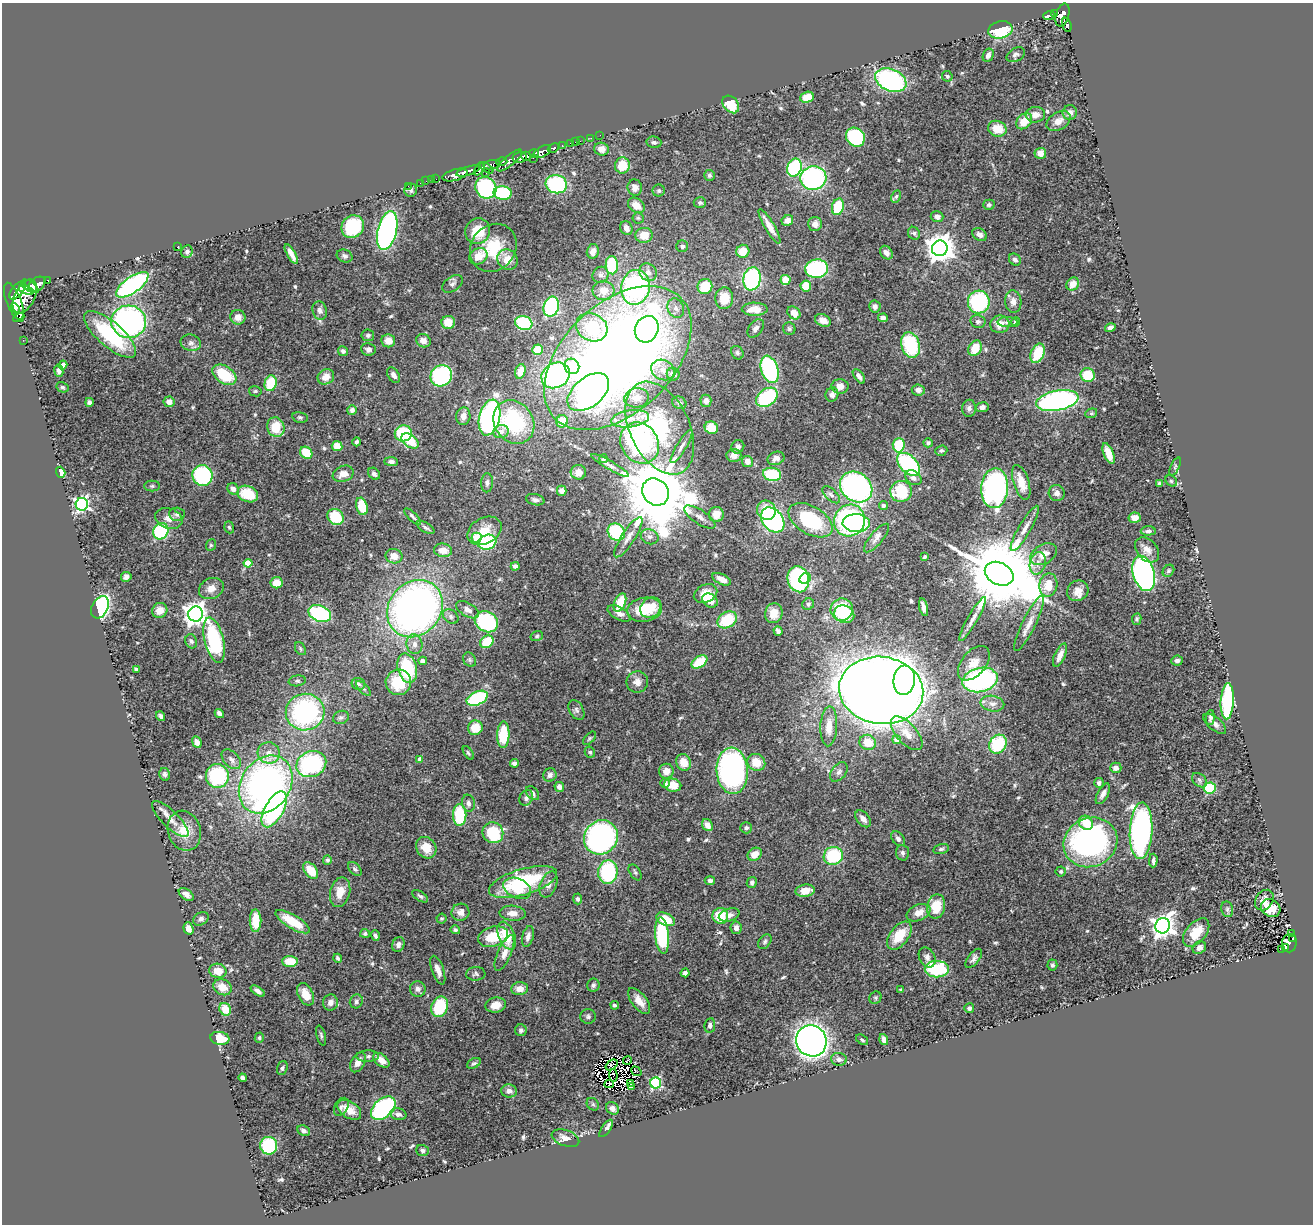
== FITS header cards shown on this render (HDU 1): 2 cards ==
NAXIS1  =                 1311
NAXIS2  =                 1222

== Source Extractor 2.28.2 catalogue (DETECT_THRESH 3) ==
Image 1311 x 1222 px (HDU 1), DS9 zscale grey, 1 PNG px = 1 image px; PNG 1315 x 1226 px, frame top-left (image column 1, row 1222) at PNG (2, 3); each listed source drawn as its Kron ellipse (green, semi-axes under 4 px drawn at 4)
Background 0.699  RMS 0.037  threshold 0.112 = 3 sigma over >= 5 px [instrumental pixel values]
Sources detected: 579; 4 with non-positive FLUX_AUTO (blend fragments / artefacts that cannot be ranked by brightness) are neither listed nor drawn; of the other 575, the 500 brightest by FLUX_AUTO listed and drawn (75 fainter detections omitted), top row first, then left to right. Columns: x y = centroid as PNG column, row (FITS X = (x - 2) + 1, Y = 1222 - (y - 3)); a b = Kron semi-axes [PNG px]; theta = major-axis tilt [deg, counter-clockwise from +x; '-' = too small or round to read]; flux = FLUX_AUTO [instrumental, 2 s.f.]
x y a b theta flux
1054 14 4 3 - 200
1049 15 6 3 21 210
1063 15 12 6 74 1100
1067 25 7 4 -72 110
1000 30 12 8 11 120
988 55 7 5 64 11
1016 55 10 6 30 7.1
947 76 5 5 - 4.5
891 80 16 11 -23 440
807 97 7 5 20 35
731 104 10 7 -50 65
1070 113 7 7 - 14
1035 115 9 8 - 18
1024 121 9 6 45 41
1059 121 13 8 31 20
997 129 9 7 -20 49
600 135 2 2 - 6.4
855 137 10 9 - 200
591 138 2 2 - 7.1
580 141 2 2 - 13
575 142 2 2 - 5.6
654 142 7 5 -13 6.5
571 143 3 3 - 48
562 146 3 2 - 24
553 148 6 4 28 340
601 149 7 6 - 22
542 152 10 5 30 1500
534 153 5 3 - 650
1040 153 6 5 - 22
526 156 5 3 - 670
520 158 7 5 9 2000
533 158 2 2 - 80
510 160 16 5 39 980
502 162 5 3 - 550
492 165 8 4 10 550
622 165 8 7 - 54
486 168 8 4 -36 380
794 168 9 7 68 190
480 169 7 3 51 400
468 171 12 3 17 1700
486 173 2 2 - 93
455 175 13 5 16 2100
709 175 5 5 - 5.5
813 178 13 12 - 360
436 179 2 2 - 12
432 180 3 2 - 10
426 181 2 2 - 13
420 183 2 2 - 11
556 184 11 9 -16 290
408 186 2 2 - 15
486 188 11 10 - 310
635 188 8 7 - 15
411 190 6 6 - 7.2
659 191 6 6 - 5.2
503 193 9 7 -6 140
896 196 6 4 63 4.1
700 203 6 5 - 5.7
636 205 9 6 -39 31
989 205 6 5 - 6.5
838 207 8 6 73 100
937 217 6 5 - 12
638 218 6 5 - 4.3
787 220 6 5 - 12
815 224 7 7 - 14
769 226 20 5 -59 29
353 227 12 10 48 180
626 228 7 6 - 13
387 230 20 9 76 720
478 231 13 12 - 67
914 233 7 6 - 5.1
644 235 8 7 - 37
979 235 8 6 -33 13
682 246 6 6 - 7
177 247 3 2 - 9.1
493 248 25 22 50 110
940 248 8 8 - 3600
593 251 7 6 - 15
743 251 6 6 - 39
187 252 6 5 - 7
886 253 7 5 -54 13
291 254 11 4 -60 19
345 256 8 6 -25 7.5
478 256 9 8 - 35
508 260 11 9 -47 41
1015 260 6 5 - 9
612 265 9 6 -88 120
817 269 11 9 10 220
648 272 9 8 - 14
601 275 8 7 - 8.4
752 279 11 8 81 310
48 280 3 3 - 83
785 280 5 5 - 40
37 284 9 6 38 2500
452 284 11 7 34 8.7
1073 284 7 6 - 26
132 285 19 8 35 460
30 286 10 5 -32 1900
806 286 5 5 - 56
635 287 17 14 79 460
705 287 7 7 - 80
18 290 11 5 50 1600
26 290 7 4 -20 1300
603 291 11 9 -5 22
25 296 18 10 63 3500
724 298 11 9 86 50
14 301 19 7 -69 3500
979 302 11 11 - 220
1013 302 11 8 -85 15
875 306 6 5 - 9.6
551 307 10 7 74 310
15 308 5 3 - 750
676 308 10 8 -63 13
755 309 13 6 0 38
320 311 9 7 -74 11
794 313 7 5 -45 28
238 317 7 7 - 16
19 318 6 3 28 550
883 318 5 4 - 11
823 320 8 6 -26 19
978 321 7 6 - 7.9
129 322 17 16 - 610
448 322 7 6 - 43
1007 322 10 5 1 7.1
1015 322 5 4 - 7.2
524 323 9 7 -18 170
1000 324 10 9 - 26
592 327 16 13 -26 130
756 328 10 6 53 13
1110 328 5 4 - 9.2
647 329 13 11 65 190
789 329 6 6 - 4.8
110 334 32 12 -41 180
368 335 6 6 - 5.8
23 340 2 2 - 8.5
388 341 7 6 - 25
423 341 7 6 - 18
191 343 10 8 -14 13
911 345 13 9 -72 170
975 348 8 6 60 49
368 349 7 6 - 8.6
538 350 5 5 - 44
343 351 5 5 - 6.5
737 353 7 6 - 6.1
1038 353 10 6 67 79
618 358 87 54 44 3100
63 365 4 4 - 13
572 366 8 7 - 68
770 369 14 8 -72 340
663 370 12 10 -27 21
59 371 6 4 -81 8.8
520 371 7 5 71 22
673 374 6 6 - 17
224 375 13 8 -33 96
394 375 8 5 -55 11
556 375 15 12 29 400
1088 375 7 7 - 71
441 376 11 10 - 320
859 376 8 4 -53 11
326 377 8 7 - 26
271 383 8 6 75 83
840 386 8 7 - 20
62 387 6 5 - 4.5
918 390 6 5 - 13
255 391 6 5 - 4.7
588 392 24 14 39 480
832 394 7 6 - 12
767 397 12 8 36 190
637 398 12 9 9 28
706 401 6 5 - 11
1057 401 21 10 12 580
89 402 4 4 - 9.6
169 402 5 5 - 15
679 403 7 6 - 6.4
982 407 6 5 - 12
969 408 8 7 - 8.7
352 410 5 5 - 8.6
1091 413 6 4 20 4
463 416 9 7 83 18
300 417 8 5 -12 4.7
489 417 18 10 76 650
630 419 19 8 8 36
562 421 6 6 - 45
514 422 23 19 -55 240
276 427 10 8 -66 58
660 428 49 30 -64 250
711 428 7 6 - 51
501 432 7 6 - 17
403 433 8 8 - 130
410 441 10 6 -36 68
357 442 4 3 - 5.4
640 443 21 18 -57 420
928 443 4 4 - 5.2
899 445 7 6 - 98
337 446 5 5 - 31
681 446 19 5 59 13
738 447 7 6 - 11
941 451 6 5 - 5.2
306 453 7 5 -42 66
1109 453 11 5 -68 35
734 455 7 6 - 19
776 458 8 6 21 12
603 459 4 4 - 4.3
747 461 6 5 - 17
391 462 7 4 0 8
909 464 14 8 -46 290
610 465 21 3 -30 10
1175 467 10 4 64 4
61 472 6 4 -72 27
578 472 7 7 - 20
343 474 11 7 20 22
374 474 7 5 -45 8.7
772 474 9 6 -9 120
202 475 10 10 - 220
913 478 9 6 -35 11
1171 481 6 5 - 4.3
1021 482 18 7 -73 43
487 483 9 6 87 8.1
1159 484 4 4 - 7.3
152 486 7 5 1 4.5
856 487 17 14 -37 680
995 488 20 13 86 580
233 489 6 5 - 15
562 491 5 4 - 18
901 491 11 10 - 110
655 492 14 12 -51 32000
1057 493 8 8 - 12
248 494 10 8 -23 76
831 495 11 5 -43 8.8
535 500 9 5 -13 7.4
82 504 6 6 - 610
362 506 9 5 -74 60
883 506 4 4 - 9.6
766 510 10 9 - 49
177 514 8 6 -4 8.3
716 515 7 7 - 32
412 516 11 3 -44 6.9
336 517 9 7 -45 92
700 517 18 7 -33 17
169 518 14 10 -20 22
1135 518 6 5 - 18
773 520 14 10 -50 450
811 520 24 14 -31 200
850 521 16 15 - 460
856 523 13 9 -2 170
229 527 6 4 -71 4.4
426 528 10 4 -31 7
1025 528 26 6 60 26
161 531 8 7 - 160
484 531 18 13 28 45
1148 531 7 4 2 7.7
616 532 9 8 - 180
628 537 23 6 57 23
650 537 9 7 -22 12
477 538 5 5 - 100
876 538 18 6 49 15
487 542 9 7 19 180
211 545 6 5 - 4
443 550 9 7 -7 26
1147 550 14 10 -49 21
1044 554 14 9 31 35
394 556 8 7 - 26
925 557 4 3 - 4.4
248 563 4 4 - 64
1038 563 11 8 75 18
515 566 4 4 - 7.2
1168 571 6 5 - 4.7
1144 573 18 10 -73 900
999 574 15 11 -26 41000
126 577 5 5 - 9.5
805 578 6 5 - 31
722 579 10 5 -25 21
798 579 13 10 -74 290
276 583 6 5 - 30
1048 585 11 9 79 43
211 588 13 10 27 22
1078 591 11 10 - 22
706 594 12 8 25 26
710 600 8 6 -35 46
620 603 10 5 67 74
808 604 6 5 - 5
100 607 12 8 62 370
651 607 11 9 44 53
923 607 9 4 -77 12
415 609 30 26 49 1400
160 610 8 7 - 24
468 610 13 6 -31 16
644 610 17 12 8 89
842 610 11 11 - 130
619 613 13 6 -29 14
774 613 10 8 75 30
196 614 7 7 - 2100
320 614 12 7 -22 260
844 614 10 8 -25 91
451 617 8 6 -36 7.6
973 619 25 5 60 19
1137 619 6 4 80 4.5
727 620 10 7 33 90
486 622 12 10 -31 230
1029 624 30 7 64 27
778 631 5 4 - 7.7
537 636 6 5 - 4.4
214 640 23 9 -76 250
191 641 7 5 -70 6.2
487 642 7 5 36 80
414 644 10 8 -78 15
300 649 7 5 -58 4.3
1060 655 12 5 65 20
470 660 8 6 -53 5.3
423 661 4 4 - 17
1177 661 6 5 - 8.2
699 662 9 5 33 68
974 663 20 12 50 35
407 668 15 9 -75 150
136 669 4 3 - 4.6
904 680 15 10 84 310
980 680 18 12 14 390
297 681 8 5 9 5.5
398 682 13 12 - 110
637 682 11 10 - 17
358 684 7 6 - 6.1
364 688 10 4 -46 5.8
881 690 42 33 -7 6700
477 698 11 6 24 240
1227 701 18 6 87 290
992 704 12 8 -11 16
576 710 11 7 -60 8.5
305 712 19 18 - 440
219 713 5 4 - 9.9
161 716 5 4 - 5.7
341 717 8 6 22 6.4
1210 718 7 4 85 5.8
1215 724 14 6 -39 13
829 726 20 8 87 36
475 728 7 7 - 50
907 733 21 10 -48 32
503 735 13 6 88 120
589 738 8 4 49 4.1
897 740 4 4 - 27
197 742 6 4 -65 15
868 742 8 7 - 38
998 744 10 8 57 170
590 752 6 5 - 4.2
269 753 11 10 - 23
468 753 8 4 -58 4.2
231 759 11 7 -47 13
420 759 4 4 - 21
684 762 8 7 - 33
756 762 9 8 - 43
515 763 4 4 - 11
311 764 15 12 23 310
1116 768 6 5 - 14
666 771 7 7 - 24
732 771 23 15 -86 670
839 772 11 7 52 10
165 774 6 5 - 6.5
550 775 7 6 - 8.6
217 776 12 11 - 200
1199 780 9 6 -42 7.1
665 783 5 4 - 6.2
1099 783 5 5 - 7.7
266 784 31 24 55 1100
673 785 8 6 -13 41
559 787 5 4 - 13
1210 788 6 5 - 120
532 793 8 5 -50 9.6
1103 794 11 5 61 12
526 798 8 6 60 9.5
468 803 8 6 -79 10
274 809 20 9 61 440
460 815 11 7 -89 130
170 819 24 8 -44 25
863 819 10 6 -51 16
1086 823 8 6 -45 54
707 825 6 5 - 18
746 828 6 5 - 7.2
184 831 20 16 -71 51
1141 831 28 11 87 830
493 833 10 10 - 140
601 837 18 16 49 520
898 839 8 5 -51 8.6
1090 842 27 24 25 820
426 848 11 9 -53 42
941 849 8 5 14 5.6
903 853 8 6 -85 7.3
755 854 7 6 - 27
833 856 10 9 - 150
327 860 5 4 - 4.4
1153 860 7 3 88 7
355 869 8 5 -46 5.8
311 871 9 6 -52 59
1061 871 5 5 - 4.1
608 872 12 9 83 220
635 872 9 5 -57 5.3
710 881 5 4 - 10
523 882 35 13 16 220
752 882 6 5 - 6.8
548 884 13 8 68 18
517 888 14 9 -24 60
805 891 9 6 9 32
340 892 15 10 75 35
186 894 8 5 -36 12
420 896 9 4 -33 6
578 899 5 4 - 5.6
1264 900 11 8 53 17
936 906 12 9 78 67
1271 908 10 8 -35 44
1227 909 8 6 -78 6.1
460 912 9 8 - 16
512 913 13 7 -3 19
918 913 12 8 23 28
729 915 11 6 17 12
720 916 8 8 - 68
442 918 5 5 - 3.9
201 919 8 6 30 8.4
666 919 10 6 -24 54
255 921 11 6 -90 60
293 922 19 7 -31 73
1163 926 8 7 - 2000
188 928 6 5 - 19
736 928 6 5 - 12
455 930 5 4 - 5.4
1196 932 16 10 50 46
365 934 5 4 - 5.4
1292 934 3 2 - 23
662 935 18 7 -85 200
375 936 5 4 - 6
507 936 14 8 -68 63
528 936 10 5 75 14
899 936 16 9 52 63
493 937 15 10 17 67
1293 939 3 3 - 40
765 942 8 5 52 6
1289 943 9 7 82 140
398 945 7 6 - 10
1199 948 7 5 40 8.2
1286 948 3 3 - 13
1281 949 3 2 - 7.6
504 953 19 6 67 22
927 957 11 7 -61 12
338 958 4 3 - 4.8
974 958 11 5 52 9.4
290 961 8 5 -3 53
1052 965 5 5 - 4.9
937 969 12 8 -1 190
438 970 15 6 -70 18
218 971 8 7 - 28
685 973 4 4 - 7.8
476 974 9 6 3 7.1
593 985 6 6 - 6.7
222 987 9 7 -29 28
418 989 8 7 - 11
520 989 8 6 6 23
901 989 3 3 - 4
258 991 8 4 -34 9.5
306 994 12 7 -63 34
875 998 6 5 - 4.3
356 1001 7 6 - 7.6
639 1001 15 7 -52 28
330 1002 8 7 - 14
496 1005 10 7 12 29
615 1005 4 3 - 5.1
440 1007 10 8 68 120
969 1008 5 5 - 7.9
225 1009 6 5 - 43
588 1016 7 7 - 7
710 1025 7 5 82 9
521 1030 6 6 - 6.6
321 1036 10 4 -74 6.5
220 1038 9 6 -9 51
259 1038 5 4 - 4
862 1040 6 4 -37 4.3
884 1040 6 4 -73 15
811 1041 16 15 - 1700
368 1056 11 5 2 9
839 1059 8 6 -6 10
381 1060 9 5 -39 27
627 1060 4 2 - 4.6
358 1062 11 6 60 19
474 1063 7 4 29 5.7
611 1065 6 4 39 4.3
282 1068 7 5 71 5.4
636 1071 5 2 - 9.4
613 1075 6 2 -85 4.1
243 1078 4 4 - 7.2
656 1083 5 5 - 330
609 1084 4 3 - 6.4
631 1084 3 3 - 4.1
631 1087 3 2 - 8.7
509 1091 8 6 -2 14
593 1104 7 5 -46 4.5
341 1107 10 6 60 7.9
383 1108 14 9 40 360
612 1108 7 5 -47 13
349 1110 13 8 -34 29
398 1114 8 6 -15 11
606 1128 10 3 55 12
303 1131 6 5 - 7.3
565 1138 14 8 -20 17
269 1146 9 8 - 150
422 1150 6 5 - 6.3
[75 fainter detections neither listed nor drawn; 4 non-positive-flux detections neither listed nor drawn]